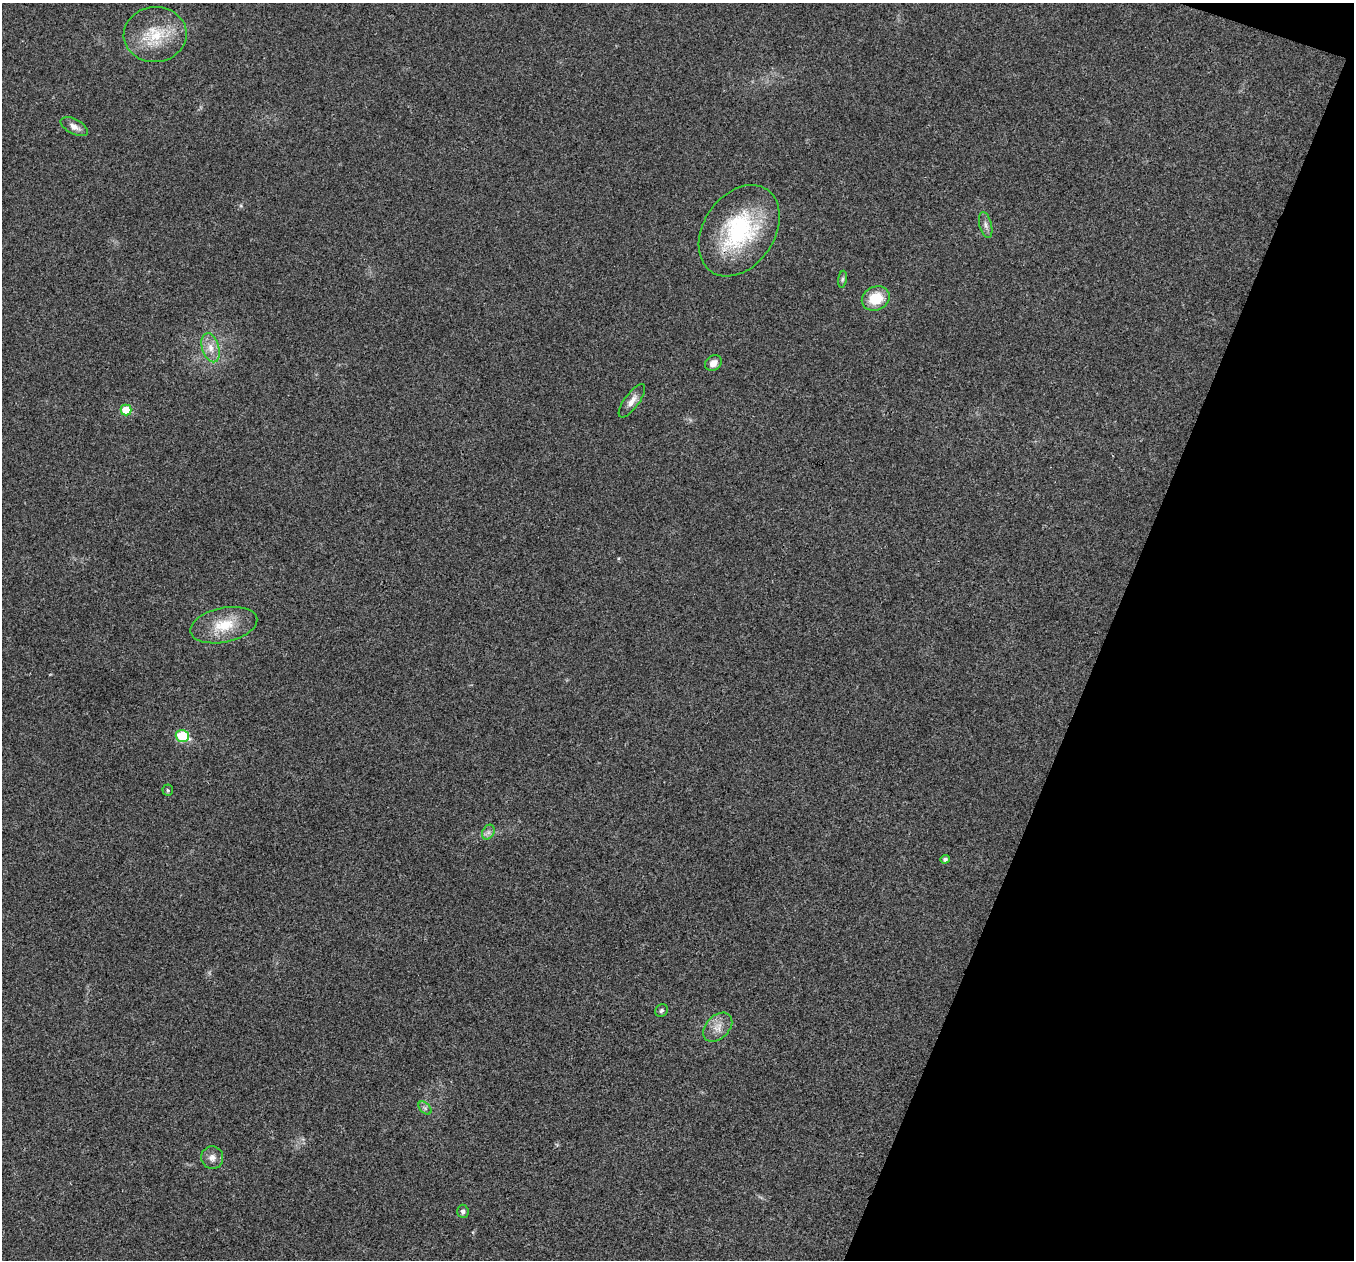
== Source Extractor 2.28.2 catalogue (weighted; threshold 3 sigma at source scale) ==
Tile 8 of 4 x 4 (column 4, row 2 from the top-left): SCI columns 4064-5415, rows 2782-4039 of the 5418 x 5432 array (HDU 1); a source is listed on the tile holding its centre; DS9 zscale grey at full resolution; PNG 1356 x 1262 px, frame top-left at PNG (2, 3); each listed source drawn as its Kron ellipse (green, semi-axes under 4 px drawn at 4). Shown black and unused: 19% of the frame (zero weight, under 3 of 4 exposures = <1% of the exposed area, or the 3 px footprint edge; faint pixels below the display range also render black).
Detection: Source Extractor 2.28.2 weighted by HDU 2 'WHT'; one run over the whole footprint, this tile lists its part. Background 0.0191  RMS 0.0045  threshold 0.0204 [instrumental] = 3 sigma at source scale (4.5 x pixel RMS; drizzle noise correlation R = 1.50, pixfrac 1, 0.05/0.05 arcsec/px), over >= 5 px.
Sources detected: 20; all 20 listed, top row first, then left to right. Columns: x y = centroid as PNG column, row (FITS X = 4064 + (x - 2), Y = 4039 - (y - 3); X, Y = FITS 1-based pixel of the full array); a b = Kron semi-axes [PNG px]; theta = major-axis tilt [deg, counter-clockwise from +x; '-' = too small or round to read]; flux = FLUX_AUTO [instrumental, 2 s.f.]
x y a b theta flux
155 35 31 27 5 19
74 127 15 7 -28 3.1
986 225 13 6 -75 1.9
739 231 50 35 56 50
842 279 8 4 81 0.96
876 298 14 12 23 12
211 348 15 8 -73 4.7
713 363 9 7 37 3
632 401 20 7 54 3.5
126 410 5 5 - 12
224 625 34 17 12 14
182 736 7 6 - 25
168 790 5 5 - 0.62
488 832 8 6 60 1.6
945 859 4 4 - 1.3
661 1011 7 6 - 0.94
718 1027 17 11 45 5.2
425 1108 8 5 -45 1.1
212 1158 11 11 - 3
463 1211 6 5 - 1.3